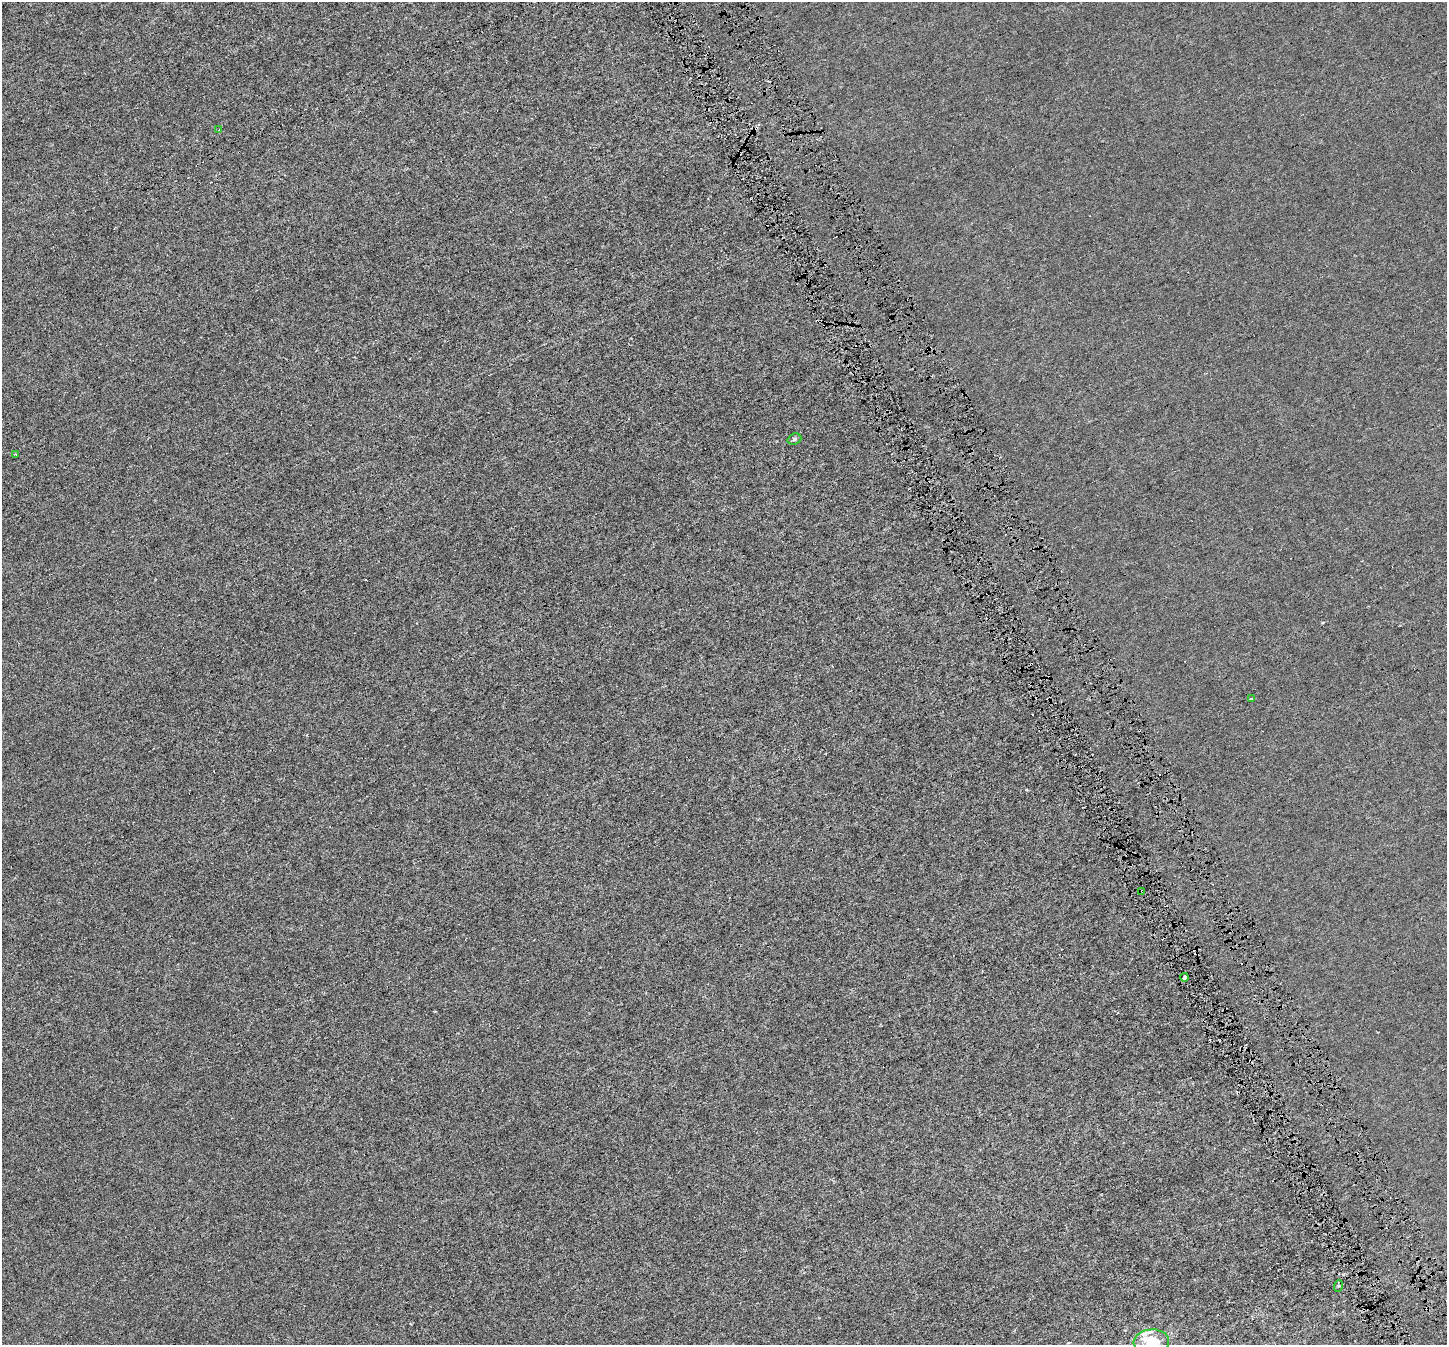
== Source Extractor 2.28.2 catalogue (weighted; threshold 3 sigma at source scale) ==
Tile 6 of 4 x 4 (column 2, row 2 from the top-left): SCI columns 1475-2919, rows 2855-4197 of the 5833 x 5653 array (HDU 1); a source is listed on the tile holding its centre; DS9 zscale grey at full resolution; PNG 1449 x 1347 px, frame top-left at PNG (2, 2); each listed source drawn as its Kron ellipse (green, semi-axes under 4 px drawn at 4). Shown black and unused: <1% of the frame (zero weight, under 4 of 8 exposures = <1% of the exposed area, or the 3 px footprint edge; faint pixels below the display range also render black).
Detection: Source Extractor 2.28.2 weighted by HDU 2 'WHT'; one run over the whole footprint, this tile lists its part. Background -3.55e-04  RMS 0.0014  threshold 0.00564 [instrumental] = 3 sigma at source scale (4.09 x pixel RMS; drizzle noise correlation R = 1.36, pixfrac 0.8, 0.0396/0.0396 arcsec/px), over >= 5 px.
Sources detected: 13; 4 cosmic-ray / hot-pixel residue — neither listed nor drawn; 1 inside a brighter listed object's ellipse — not listed separately; the other 8 listed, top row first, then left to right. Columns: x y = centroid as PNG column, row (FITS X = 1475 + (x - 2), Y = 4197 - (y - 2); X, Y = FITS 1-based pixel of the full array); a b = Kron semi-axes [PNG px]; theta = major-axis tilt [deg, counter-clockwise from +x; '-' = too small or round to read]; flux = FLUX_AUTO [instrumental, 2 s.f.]
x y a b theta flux
219 130 3 2 - 0.17
794 439 7 5 20 0.26
15 454 3 3 - 0.11
1251 699 4 3 - 0.11
1142 891 2 2 - 0.19
1185 977 4 3 - 4.1
1338 1286 6 4 71 0.13
1151 1342 18 12 4 3.7
Overlapping masked pixels (flux is a lower limit): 2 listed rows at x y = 1142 891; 1185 977
Isophote crosses this tile's border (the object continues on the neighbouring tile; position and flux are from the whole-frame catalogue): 1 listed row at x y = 1151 1342